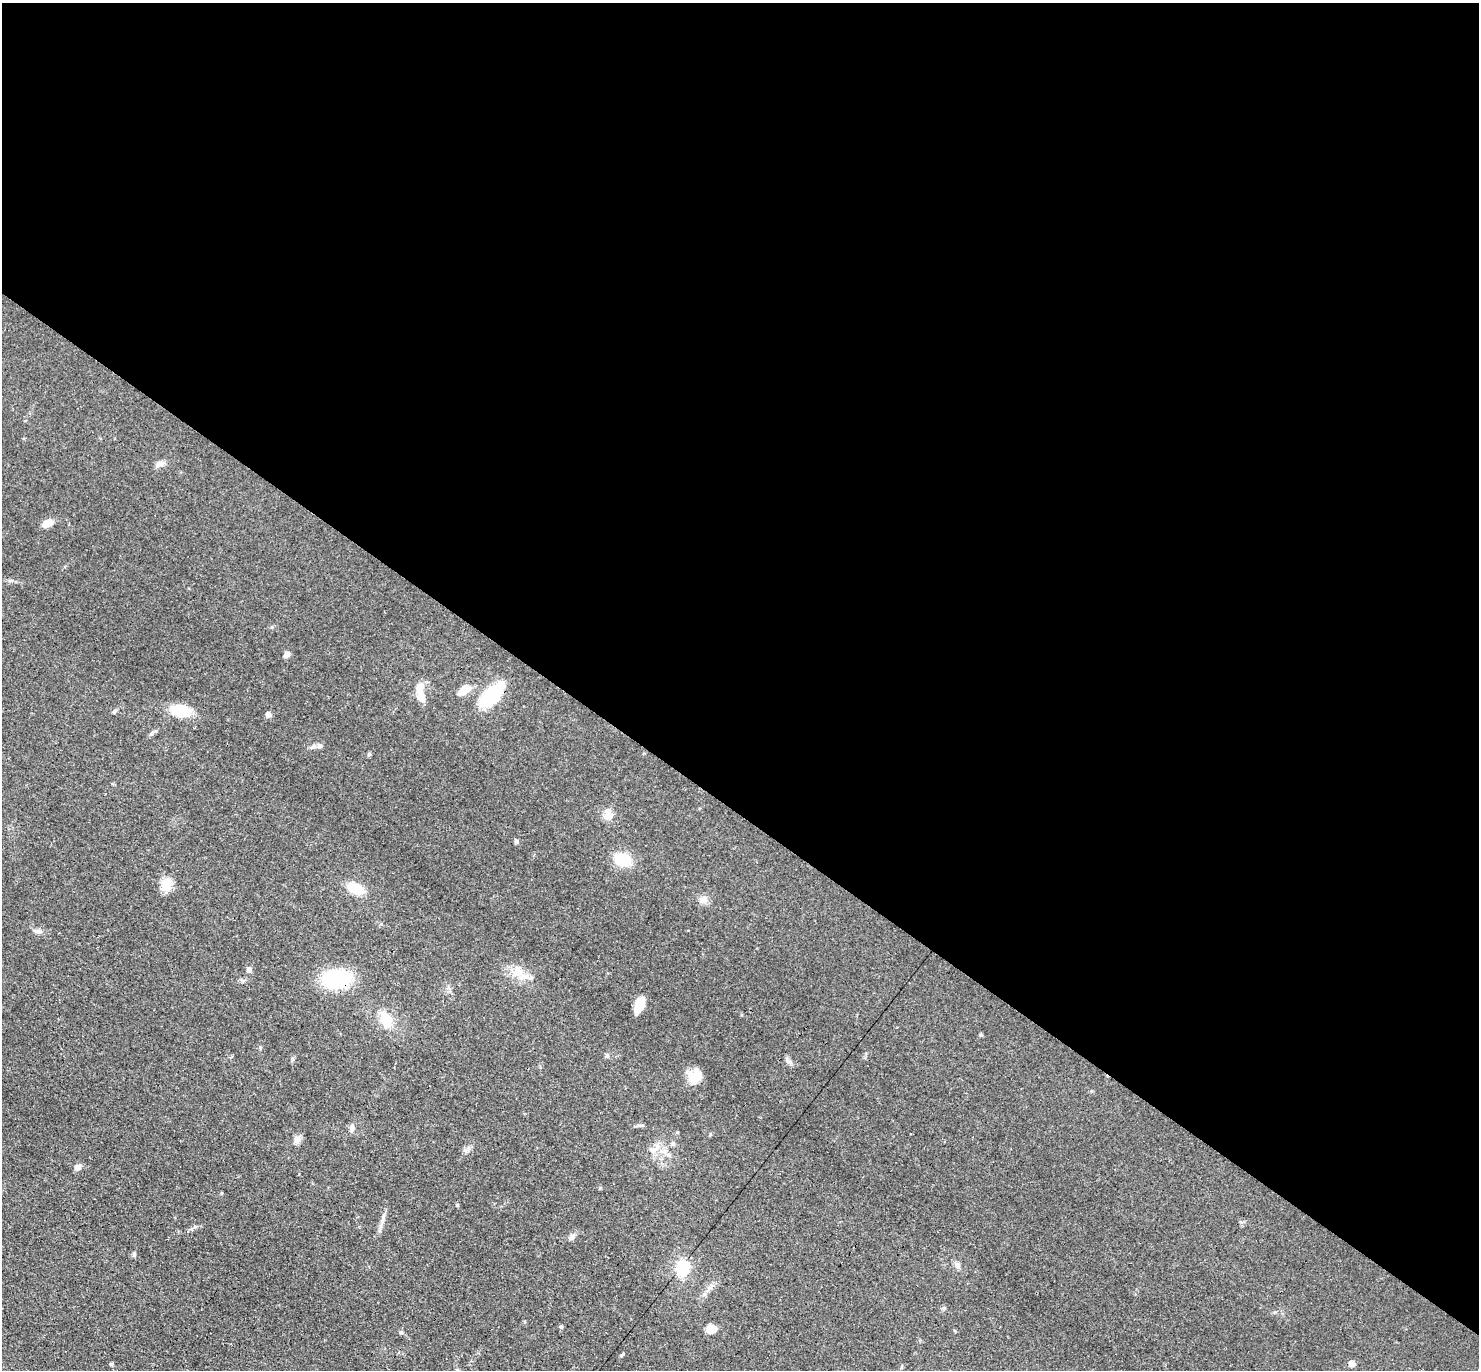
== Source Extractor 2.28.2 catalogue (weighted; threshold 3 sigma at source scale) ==
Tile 3 of 4 x 4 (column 3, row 1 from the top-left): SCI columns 3085-4561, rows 4399-5766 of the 6087 x 6078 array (HDU 1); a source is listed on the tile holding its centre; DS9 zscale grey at full resolution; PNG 1481 x 1372 px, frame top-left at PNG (2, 3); no overlay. Shown black and unused: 59% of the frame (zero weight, under 3 of 4 exposures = <1% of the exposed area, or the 3 px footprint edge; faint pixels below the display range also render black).
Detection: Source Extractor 2.28.2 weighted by HDU 2 'WHT'; one run over the whole footprint, this tile lists its part. Background 0.0608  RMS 0.0056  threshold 0.0254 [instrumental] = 3 sigma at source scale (4.5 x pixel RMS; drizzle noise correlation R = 1.50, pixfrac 1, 0.05/0.05 arcsec/px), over >= 5 px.
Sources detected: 50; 2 inside a brighter object's white glare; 1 cosmic-ray / hot-pixel residue — not listed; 1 inside a brighter listed object's ellipse — not listed separately; the other 46 listed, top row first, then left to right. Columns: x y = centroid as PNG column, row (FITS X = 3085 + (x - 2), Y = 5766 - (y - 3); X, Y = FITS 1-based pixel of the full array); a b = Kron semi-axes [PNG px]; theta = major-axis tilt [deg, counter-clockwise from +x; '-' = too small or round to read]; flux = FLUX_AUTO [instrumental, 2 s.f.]
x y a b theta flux
160 464 13 6 14 2.6
47 523 10 7 17 6.2
287 655 9 5 34 1.9
419 688 18 9 88 5.5
464 690 13 7 34 9.5
492 697 30 16 51 28
181 710 18 11 -8 19
114 711 6 5 - 0.9
268 714 6 6 - 2.4
152 733 7 4 45 1.2
320 746 7 7 - 1.7
369 754 5 5 - 0.8
608 816 13 10 34 4.1
516 841 6 5 - 1.1
623 860 16 12 -18 16
166 885 15 14 - 7.5
355 888 18 10 -20 13
704 900 12 10 16 3.4
37 931 13 5 -2 1.9
249 970 8 6 70 1.7
523 976 16 11 -32 7.2
336 979 28 17 7 42
639 1005 17 8 67 8.7
386 1019 19 13 -60 12
981 1035 4 4 - 0.94
607 1056 6 5 - 1.1
695 1076 18 14 61 8.9
352 1128 11 6 79 2
297 1140 10 9 - 2.6
673 1143 7 4 90 0.96
653 1150 14 6 -14 3.4
77 1167 6 6 - 3.4
600 1188 5 4 - 0.57
457 1205 5 4 - 0.6
382 1220 9 4 71 1.8
572 1237 11 6 34 2.1
134 1255 7 5 -76 0.94
958 1265 9 7 -74 2.1
682 1268 16 13 84 18
944 1308 6 4 19 0.71
561 1327 5 4 - 0.91
712 1329 10 9 - 6
401 1332 5 4 - 0.87
111 1364 5 4 - 0.93
1352 1364 5 5 - 4.7
457 1370 6 5 - 0.88
Overlapping masked pixels (flux is a lower limit): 1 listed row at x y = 336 979
Isophote crosses this tile's border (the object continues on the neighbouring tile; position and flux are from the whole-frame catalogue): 1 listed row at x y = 457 1370
Unlisted compact peaks at least as high as the median listed source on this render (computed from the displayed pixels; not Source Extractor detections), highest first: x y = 621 1355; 195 1227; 260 1047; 468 1149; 677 1132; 639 1125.